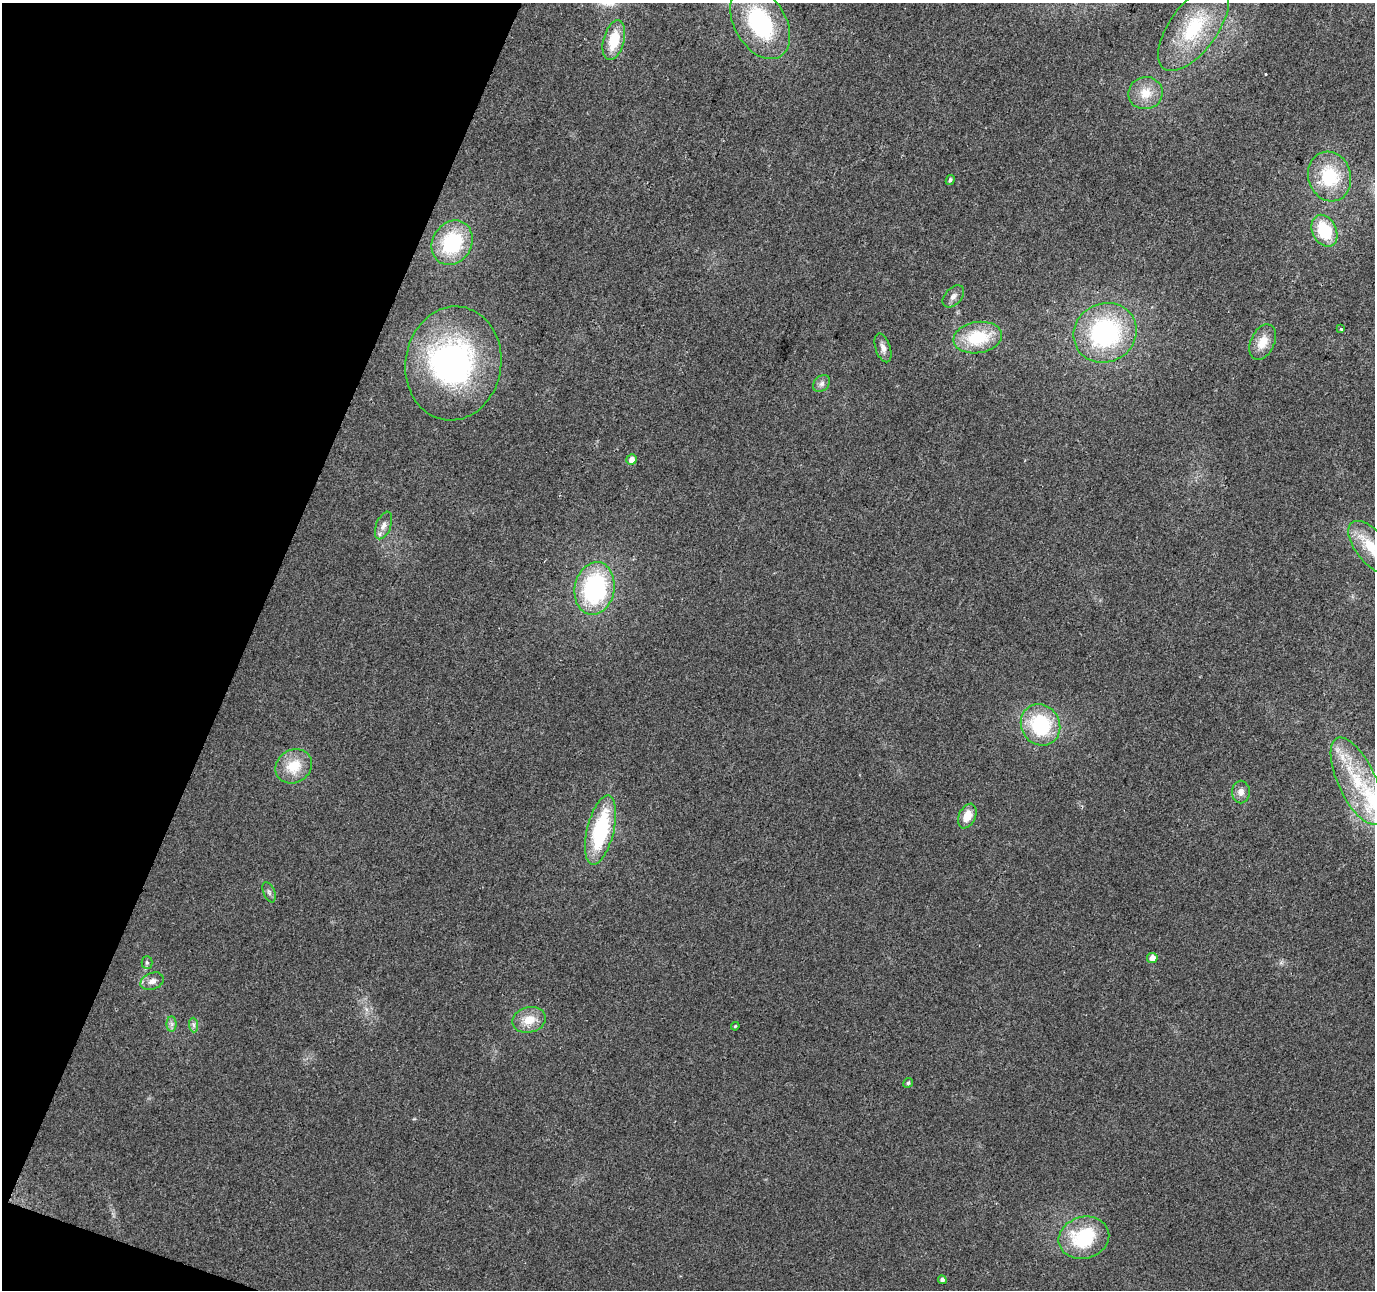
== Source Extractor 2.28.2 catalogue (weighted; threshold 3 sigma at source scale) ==
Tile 9 of 4 x 4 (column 1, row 3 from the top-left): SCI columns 1-1373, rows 1502-2789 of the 5500 x 5642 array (HDU 1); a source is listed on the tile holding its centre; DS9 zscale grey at full resolution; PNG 1377 x 1292 px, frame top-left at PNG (2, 3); each listed source drawn as its Kron ellipse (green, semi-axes under 4 px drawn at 4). Shown black and unused: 18% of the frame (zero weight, under 2 of 3 exposures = <1% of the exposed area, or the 3 px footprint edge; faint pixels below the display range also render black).
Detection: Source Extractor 2.28.2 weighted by HDU 2 'WHT'; one run over the whole footprint, this tile lists its part. Background 0.0384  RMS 0.0065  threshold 0.0294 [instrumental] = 3 sigma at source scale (4.5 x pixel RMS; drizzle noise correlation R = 1.50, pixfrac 1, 0.0396/0.0396 arcsec/px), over >= 5 px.
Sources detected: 39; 1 inside a brighter object's white glare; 1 cosmic-ray / hot-pixel residue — neither listed nor drawn; the other 37 listed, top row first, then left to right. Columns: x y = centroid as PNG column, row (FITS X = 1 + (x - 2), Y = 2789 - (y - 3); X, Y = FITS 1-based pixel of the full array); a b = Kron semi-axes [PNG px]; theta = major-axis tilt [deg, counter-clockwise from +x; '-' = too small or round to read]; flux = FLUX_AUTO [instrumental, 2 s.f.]
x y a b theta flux
760 23 40 25 -59 73
1193 28 50 23 54 44
614 40 20 10 75 19
1145 93 17 16 - 12
1330 176 25 21 -72 35
950 180 5 4 - 1.5
1324 231 17 12 -64 29
452 243 23 19 57 50
953 296 13 8 47 3.4
1341 329 3 3 - 1.3
1105 333 32 29 26 98
978 338 24 15 9 31
1263 342 19 11 65 11
883 348 15 7 -72 3.8
453 363 57 48 81 160
821 384 9 7 45 2.5
631 460 5 5 - 4.6
384 525 14 7 69 4.1
1371 547 31 15 -52 22
594 588 26 20 79 90
1040 725 21 19 -58 48
294 766 19 16 33 17
1357 781 47 19 -65 45
1241 792 11 9 -90 4.1
967 816 13 8 65 9.2
601 830 35 13 76 60
269 892 11 5 -68 1.9
1152 958 5 5 - 5.9
147 963 6 5 - 1.2
152 981 12 8 19 4
529 1020 17 12 13 11
172 1024 8 5 90 1.9
194 1025 7 4 -88 1.7
735 1026 4 3 - 0.66
908 1083 5 4 - 1.4
1084 1238 25 21 15 44
942 1280 4 4 - 1.9
Isophote crosses this tile's border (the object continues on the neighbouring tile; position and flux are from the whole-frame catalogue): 1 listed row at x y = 1371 547